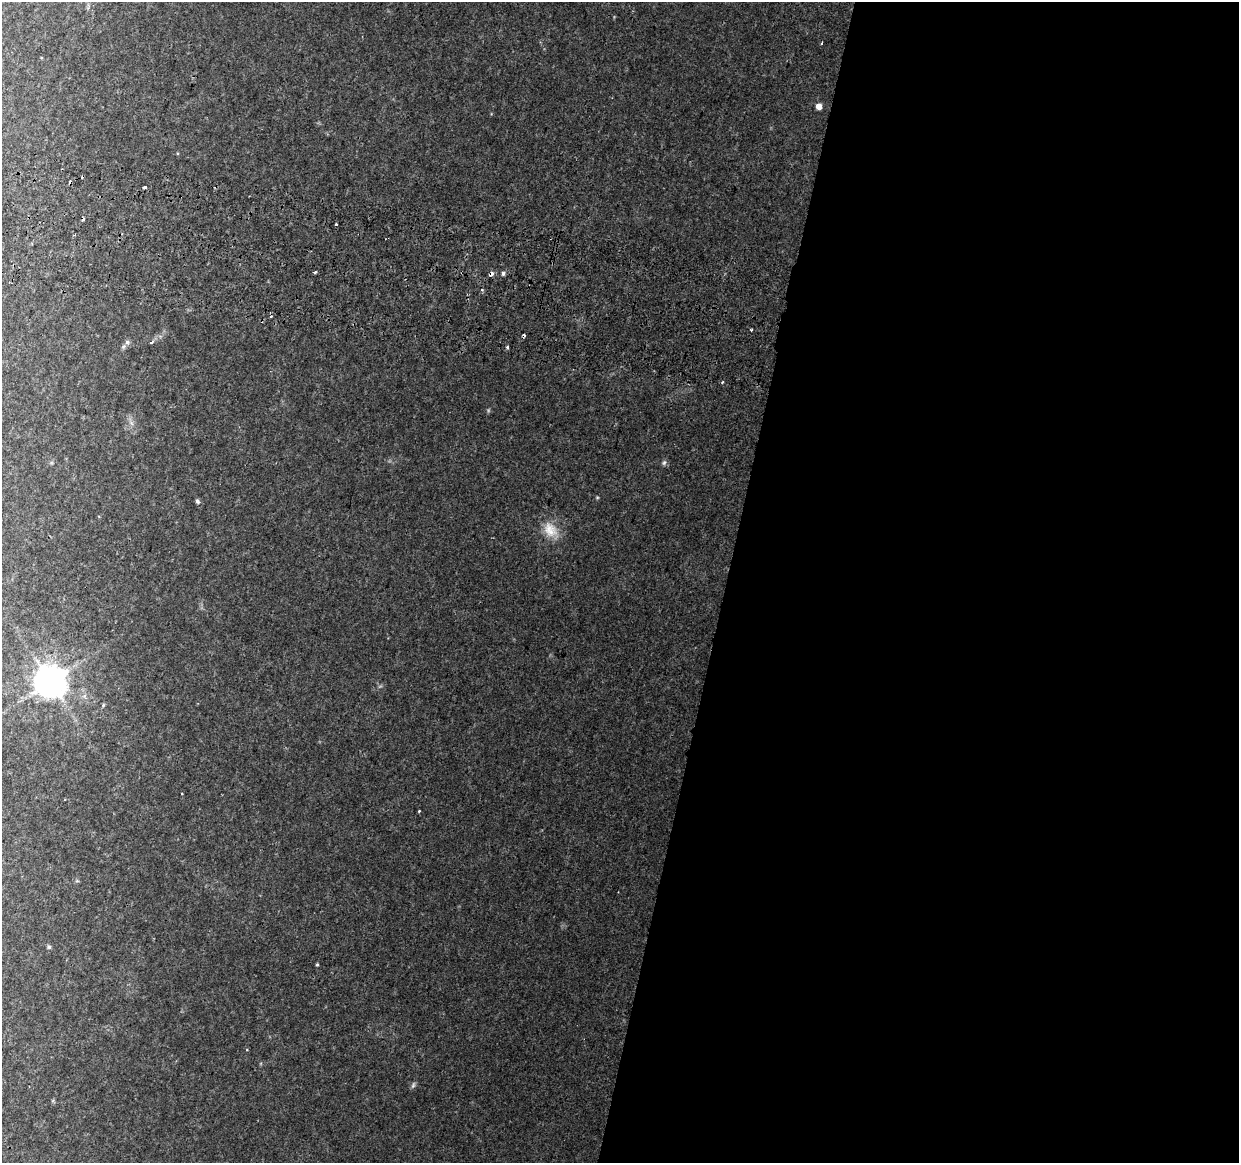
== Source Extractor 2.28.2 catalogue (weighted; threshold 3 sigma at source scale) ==
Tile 12 of 4 x 4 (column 4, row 3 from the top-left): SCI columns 3730-4966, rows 1494-2654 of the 4976 x 5248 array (HDU 1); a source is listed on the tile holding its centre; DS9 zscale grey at full resolution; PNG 1241 x 1165 px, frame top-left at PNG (2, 2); no overlay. Shown black and unused: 42% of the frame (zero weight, under 2 of 3 exposures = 3% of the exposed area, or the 3 px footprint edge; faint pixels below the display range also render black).
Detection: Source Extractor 2.28.2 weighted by HDU 2 'WHT'; one run over the whole footprint, this tile lists its part. Background 0.0401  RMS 0.0039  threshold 0.0178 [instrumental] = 3 sigma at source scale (4.5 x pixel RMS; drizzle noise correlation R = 1.50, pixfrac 1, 0.0396/0.0396 arcsec/px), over >= 5 px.
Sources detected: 31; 6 cosmic-ray / hot-pixel residue — not listed; the other 25 listed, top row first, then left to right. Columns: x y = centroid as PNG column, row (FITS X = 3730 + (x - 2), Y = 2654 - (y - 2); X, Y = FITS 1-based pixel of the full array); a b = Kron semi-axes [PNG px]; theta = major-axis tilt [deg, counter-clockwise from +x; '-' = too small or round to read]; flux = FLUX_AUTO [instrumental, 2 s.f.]
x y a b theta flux
822 43 3 3 - 0.8
819 106 5 5 - 4.5
145 188 3 3 - 13
336 225 3 3 - 2.2
315 272 3 3 - 0.77
503 273 5 4 - 1.2
491 274 4 3 - 3.7
481 289 3 3 - 1.5
127 342 7 6 - 1.2
152 342 4 3 - 3.6
507 347 3 3 - 0.8
722 382 3 3 - 0.62
131 423 8 4 -53 1.1
664 463 8 5 50 0.91
597 497 6 4 0 0.41
197 501 6 5 - 0.88
550 530 24 17 -51 8.4
50 681 9 9 - 830
84 696 6 5 - 0.87
103 705 5 4 - 0.52
182 794 3 2 - 0.75
419 811 3 2 - 0.36
49 947 6 5 - 0.68
317 965 4 4 - 0.46
413 1085 10 5 72 0.92
Overlapping masked pixels (flux is a lower limit): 1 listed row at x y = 491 274